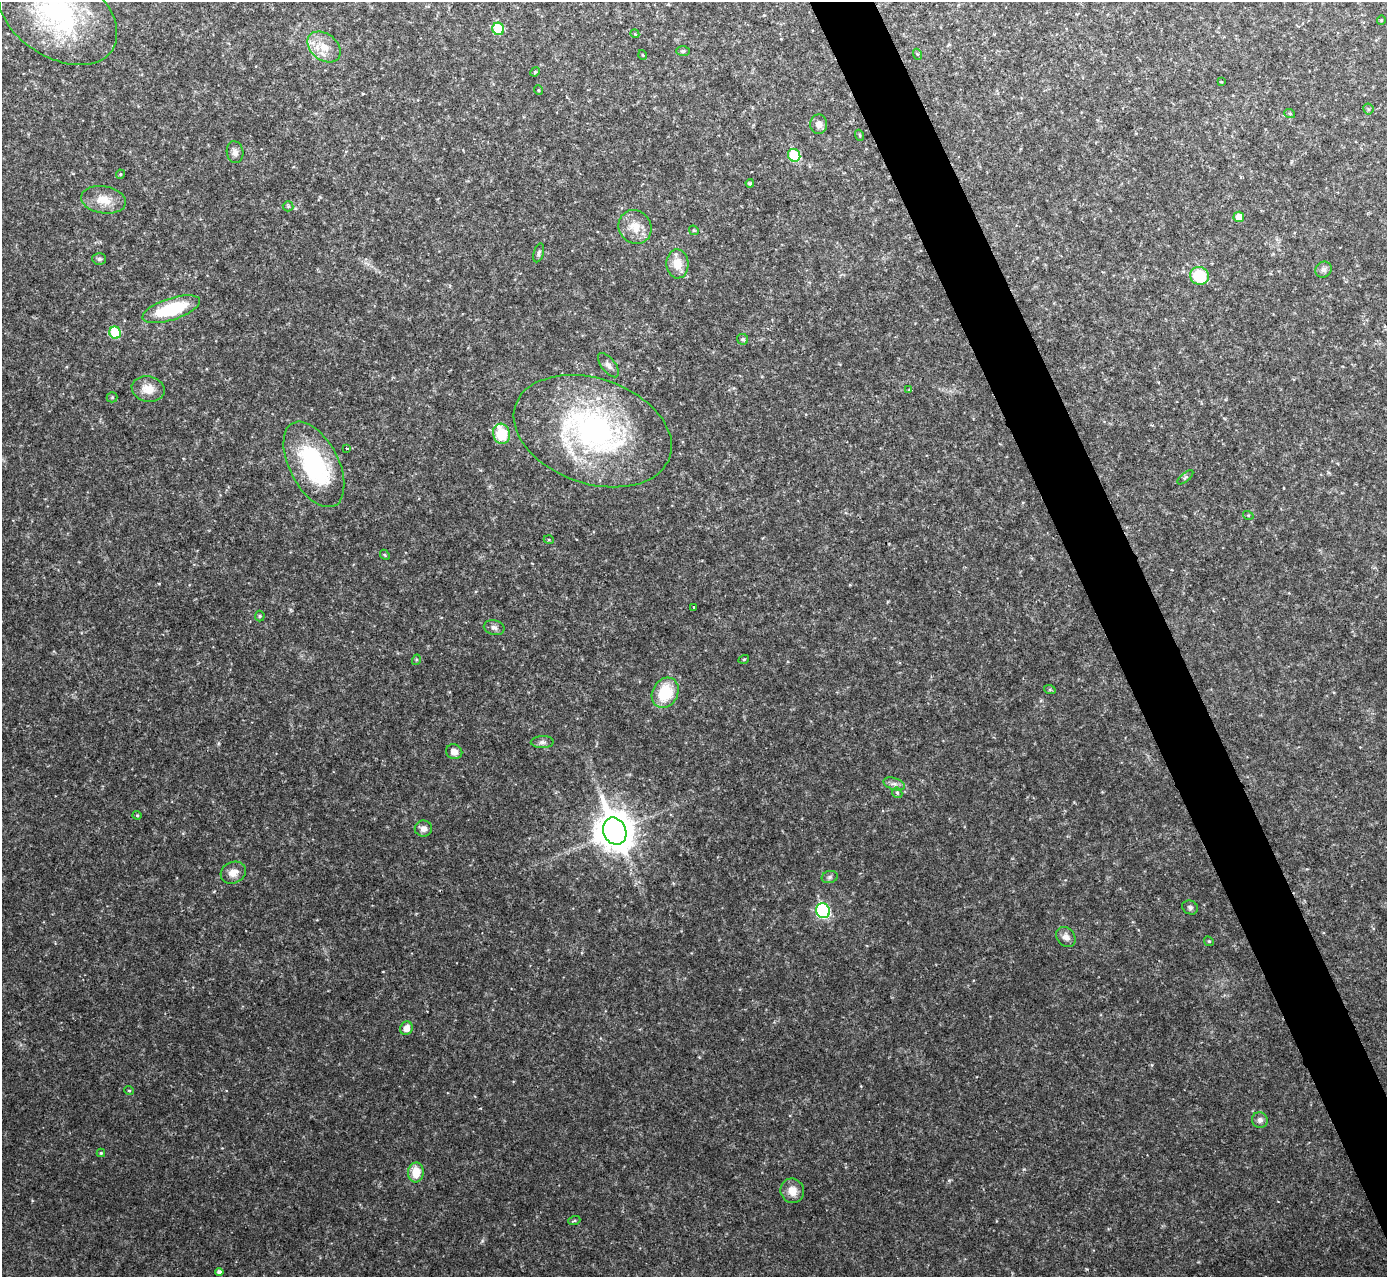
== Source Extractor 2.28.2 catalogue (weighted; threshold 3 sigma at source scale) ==
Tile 6 of 4 x 4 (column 2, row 2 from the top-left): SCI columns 1387-2771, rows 2702-3976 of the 5544 x 5531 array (HDU 1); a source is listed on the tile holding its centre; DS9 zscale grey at full resolution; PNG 1389 x 1279 px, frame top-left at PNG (2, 2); each listed source drawn as its Kron ellipse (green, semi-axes under 4 px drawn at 4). Shown black and unused: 4% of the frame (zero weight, under 2 of 3 exposures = <1% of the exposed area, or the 3 px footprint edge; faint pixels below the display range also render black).
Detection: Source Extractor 2.28.2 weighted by HDU 2 'WHT'; one run over the whole footprint, this tile lists its part. Background 0.0828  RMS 0.0084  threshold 0.0378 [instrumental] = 3 sigma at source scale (4.5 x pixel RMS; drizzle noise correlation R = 1.50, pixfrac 1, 0.05/0.05 arcsec/px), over >= 5 px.
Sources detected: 72; all 72 listed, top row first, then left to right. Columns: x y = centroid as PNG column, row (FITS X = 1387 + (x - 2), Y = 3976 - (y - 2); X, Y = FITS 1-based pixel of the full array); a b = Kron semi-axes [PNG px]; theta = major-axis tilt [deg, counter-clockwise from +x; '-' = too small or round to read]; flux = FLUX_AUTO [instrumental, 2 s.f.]
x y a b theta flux
57 14 66 42 -33 140
1381 20 4 4 - 0.84
498 29 6 5 - 38
635 34 4 3 - 0.66
324 47 18 13 -38 15
683 51 7 5 1 1.4
917 54 5 3 - 0.83
643 55 5 3 - 0.63
535 72 5 4 - 1
1221 82 4 2 - 0.59
538 90 5 3 - 0.73
1368 109 5 5 - 1.4
1290 114 5 3 - 0.88
819 124 9 8 - 4.8
859 135 5 3 - 0.77
235 152 11 8 -80 4.1
794 155 6 6 - 41
120 174 5 4 - 1
750 183 4 4 - 1.1
103 200 23 13 -9 14
288 206 5 5 - 1.1
1239 217 5 5 - 10
635 227 17 16 - 13
694 230 5 4 - 0.94
539 253 9 5 73 1.9
99 259 7 5 -2 1.7
677 264 14 11 -87 13
1324 270 8 7 - 2.9
1199 276 9 9 - 30
171 309 30 11 18 50
115 333 6 5 - 33
743 339 6 5 - 2
608 365 14 7 -52 4.2
148 389 16 12 -11 11
909 390 4 4 - 0.73
112 397 5 5 - 1.1
593 431 81 52 -19 210
501 434 10 8 -75 30
346 448 3 3 - 1.6
314 464 46 24 -63 100
1185 477 9 4 40 1.5
1248 515 5 3 - 0.84
549 540 5 3 - 0.79
385 555 5 4 - 1.1
694 607 3 3 - 1.4
260 616 5 5 - 1.2
494 628 10 7 -13 3.1
744 659 5 3 - 0.83
416 660 5 3 - 0.9
1050 690 6 4 -19 1
665 693 16 12 63 33
542 742 11 6 1 2.8
454 752 8 7 - 6.1
894 784 11 6 -18 3.3
897 793 5 5 - 1.4
137 815 4 4 - 0.87
423 829 8 8 - 4.8
615 831 14 11 -66 2000
233 873 13 10 26 8.2
830 877 8 6 17 2.2
1190 907 8 6 -28 2.3
823 911 7 6 - 95
1066 937 11 8 -52 4.9
1209 941 5 4 - 1
406 1028 7 6 - 7.1
129 1090 5 3 - 0.67
1260 1120 8 7 - 3.5
101 1153 4 4 - 1.2
416 1172 10 8 86 15
792 1191 12 11 - 10
574 1221 6 4 19 1
219 1272 4 4 - 3.1
Isophote crosses this tile's border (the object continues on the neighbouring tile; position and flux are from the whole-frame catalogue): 1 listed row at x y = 57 14
Unlisted compact peaks at least as high as the median listed source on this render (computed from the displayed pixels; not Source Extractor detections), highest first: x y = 482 1241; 949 1180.